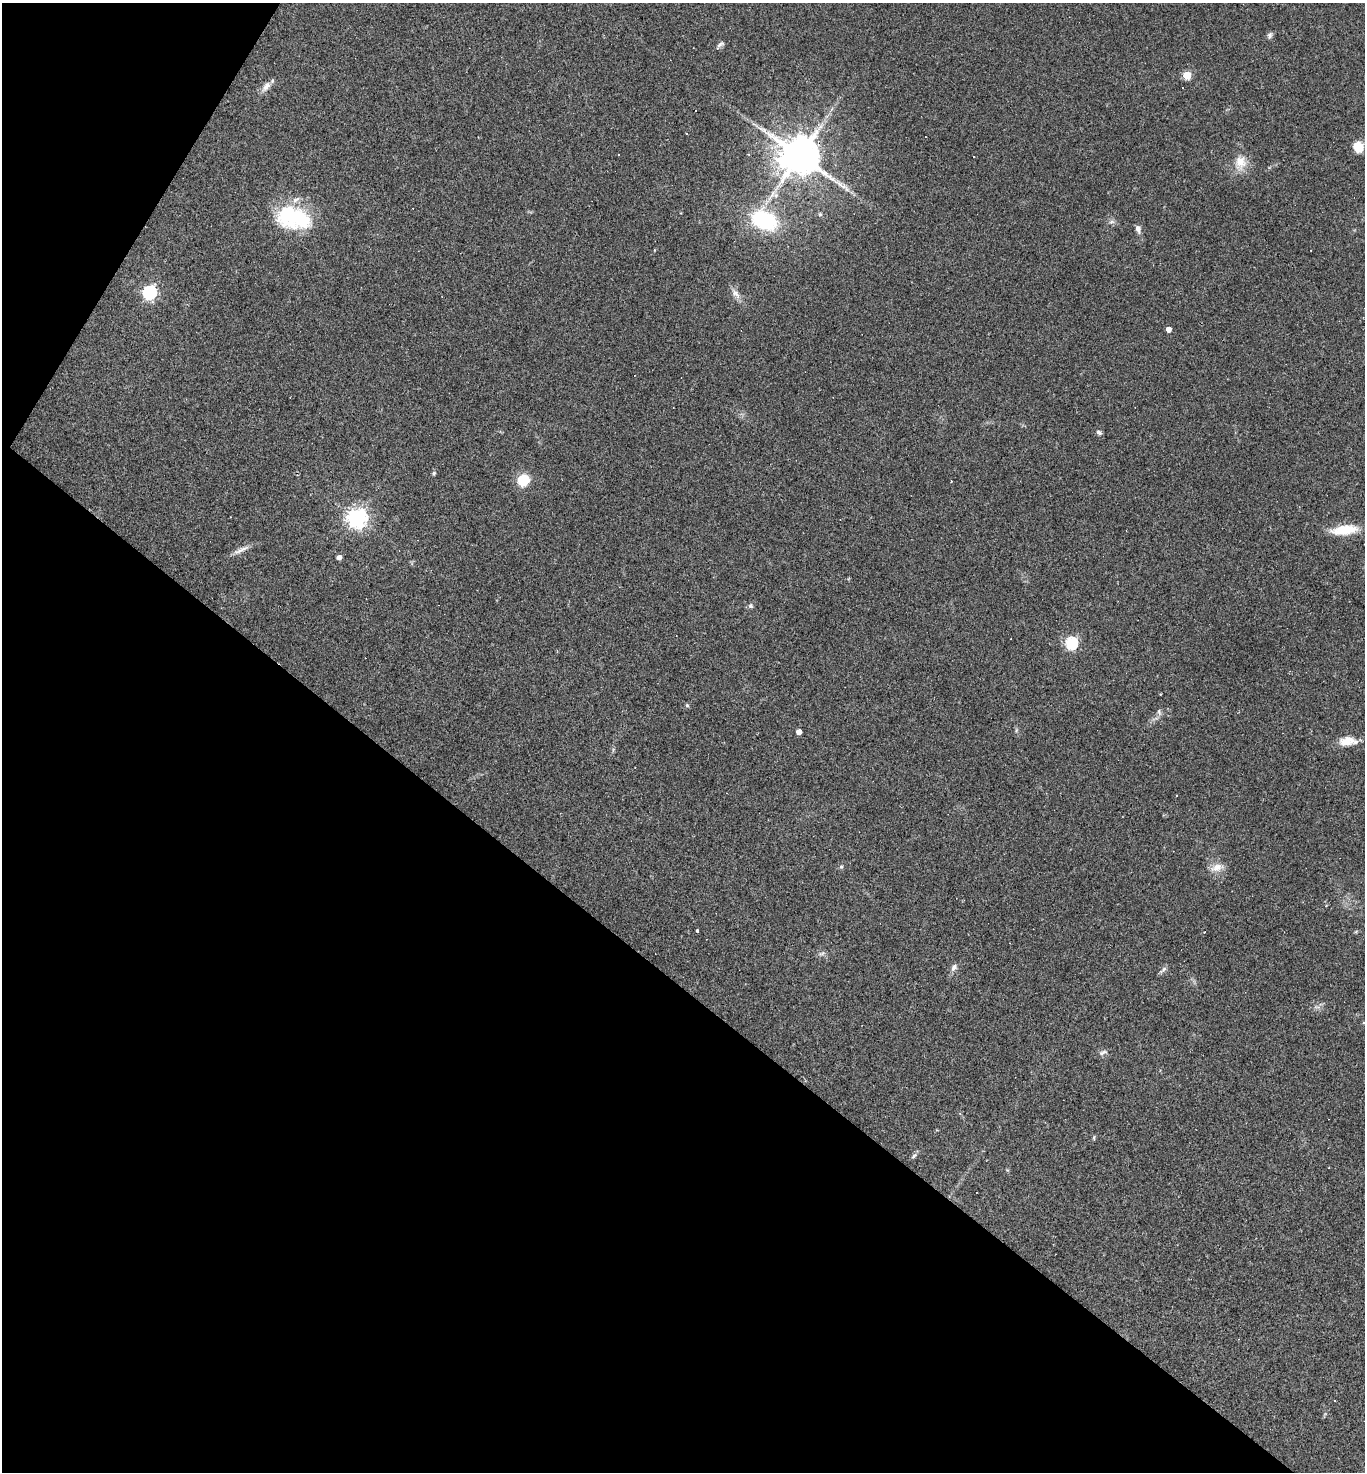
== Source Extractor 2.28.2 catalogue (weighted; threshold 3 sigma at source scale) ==
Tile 9 of 4 x 4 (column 1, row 3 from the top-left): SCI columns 288-1650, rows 1471-2940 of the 5888 x 5881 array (HDU 1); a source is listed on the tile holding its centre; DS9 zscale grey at full resolution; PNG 1367 x 1474 px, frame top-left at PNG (2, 3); no overlay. Shown black and unused: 36% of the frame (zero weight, under 2 of 3 exposures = <1% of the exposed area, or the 3 px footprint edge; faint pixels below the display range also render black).
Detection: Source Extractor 2.28.2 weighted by HDU 2 'WHT'; one run over the whole footprint, this tile lists its part. Background 0.071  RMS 0.007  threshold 0.0313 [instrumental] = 3 sigma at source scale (4.5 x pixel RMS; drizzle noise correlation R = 1.50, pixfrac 1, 0.05/0.05 arcsec/px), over >= 5 px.
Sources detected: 59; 12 cosmic-ray / hot-pixel residue — not listed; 2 inside a brighter listed object's ellipse — not listed separately; the other 45 listed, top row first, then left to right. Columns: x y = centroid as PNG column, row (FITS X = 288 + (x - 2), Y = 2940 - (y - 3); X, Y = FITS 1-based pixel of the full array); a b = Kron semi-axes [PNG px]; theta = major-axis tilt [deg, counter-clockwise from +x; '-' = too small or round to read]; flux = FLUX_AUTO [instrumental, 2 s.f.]
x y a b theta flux
1270 35 9 6 66 1.9
720 44 11 7 32 2.3
1187 75 5 5 - 25
266 87 17 8 52 4.9
696 110 2 2 - 0.6
1358 147 11 10 - 13
618 154 2 2 - 0.55
799 156 15 12 -32 1800
1240 163 22 16 80 12
820 214 6 5 - 1
294 218 41 24 -11 61
764 220 25 18 -24 62
1112 222 9 4 8 1.7
1138 229 9 6 -77 3.3
654 250 4 3 - 0.55
149 292 6 6 - 140
735 293 17 8 -51 4.7
1168 329 4 4 - 4.8
1099 432 6 5 - 1.9
434 473 6 5 - 1.1
523 480 13 12 - 16
356 518 7 7 - 430
1344 530 33 11 7 18
241 550 26 6 24 4.8
339 557 4 4 - 3.5
750 606 6 6 - 1.7
1071 643 6 6 - 94
687 705 5 4 - 1.1
1159 712 10 6 -79 2.2
1016 730 6 4 88 1.1
799 732 4 4 - 6.1
1347 741 20 11 11 9.3
841 867 6 5 - 1.1
1217 867 20 9 16 6.9
697 930 3 3 - 1.8
1204 932 4 2 - 0.5
822 953 11 5 12 1.9
954 967 12 7 54 3
1163 970 13 4 40 1.9
1316 1007 9 3 -5 1.7
1103 1052 13 6 27 2.5
1094 1137 7 3 90 0.84
914 1156 9 5 44 1.7
1239 1339 3 2 - 0.43
1335 1400 2 2 - 0.58
Overlapping masked pixels (flux is a lower limit): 1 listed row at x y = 799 156